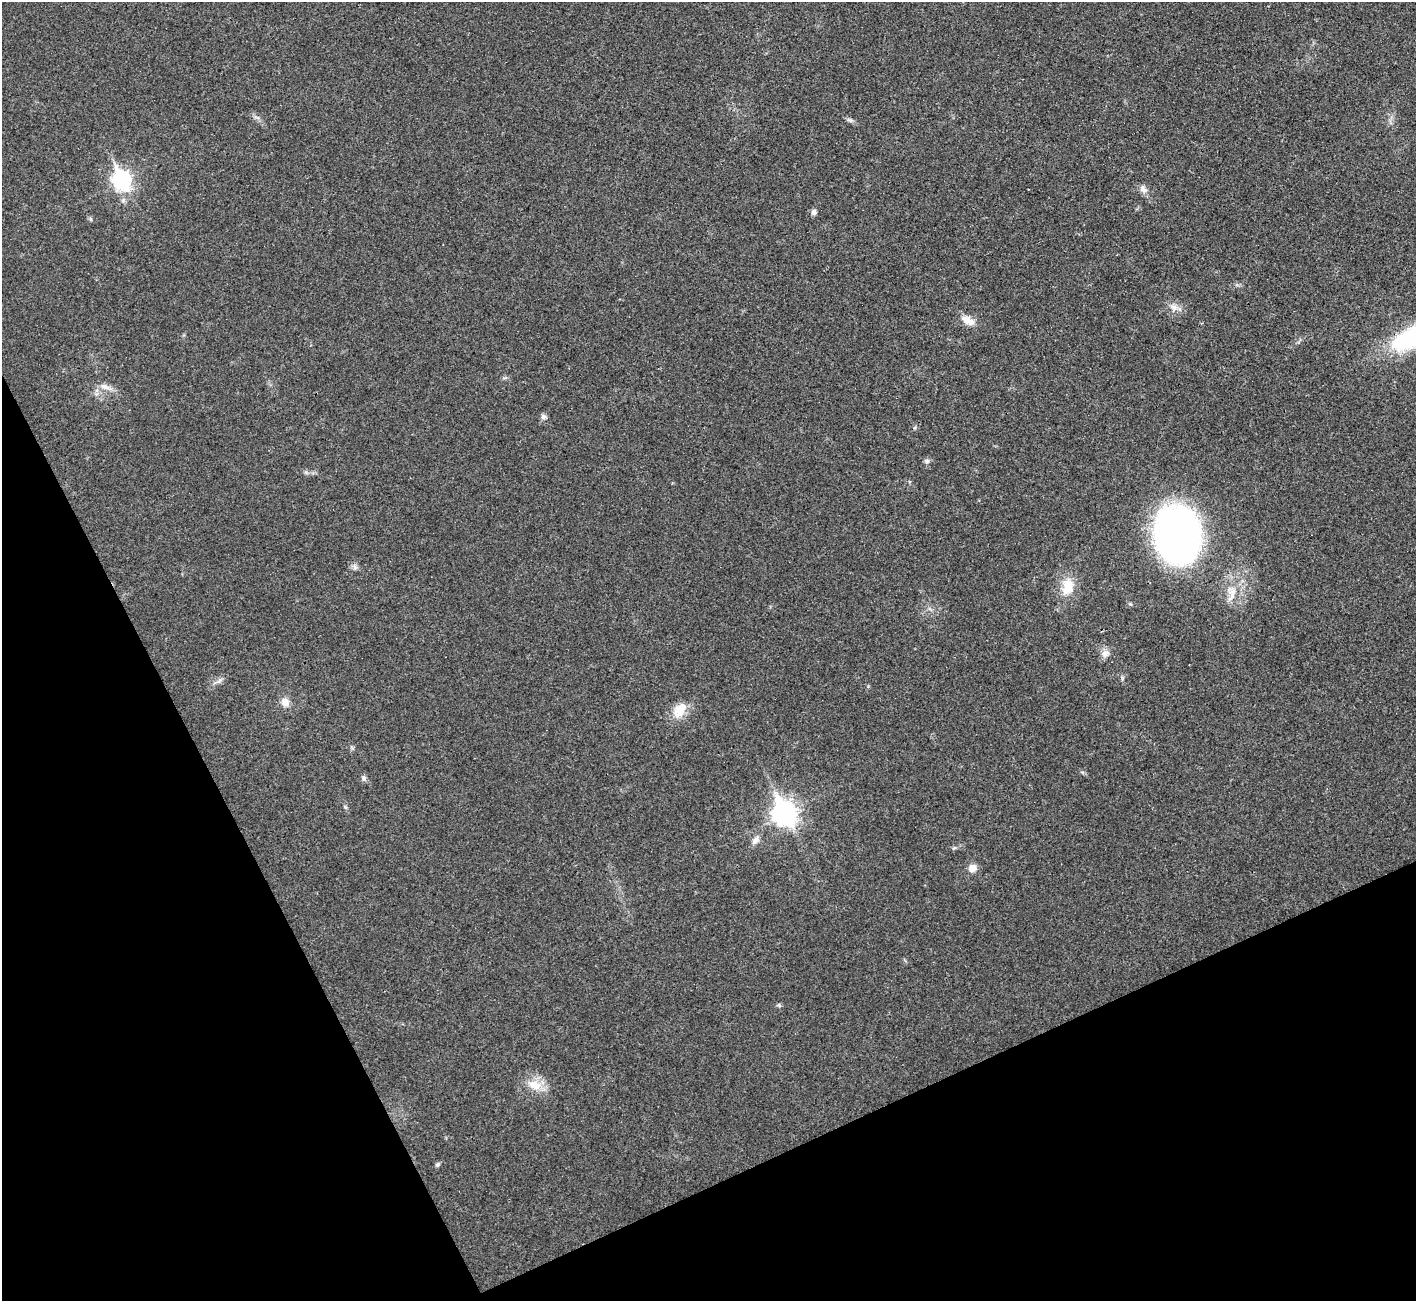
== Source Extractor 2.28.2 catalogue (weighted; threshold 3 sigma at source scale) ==
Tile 14 of 4 x 4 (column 2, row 4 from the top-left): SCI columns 1455-2868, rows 194-1492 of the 5742 x 5715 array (HDU 1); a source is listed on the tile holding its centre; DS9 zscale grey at full resolution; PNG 1418 x 1303 px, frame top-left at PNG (2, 2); no overlay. Shown black and unused: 24% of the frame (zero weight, under 3 of 4 exposures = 2% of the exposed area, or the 3 px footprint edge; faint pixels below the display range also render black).
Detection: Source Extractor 2.28.2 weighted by HDU 2 'WHT'; one run over the whole footprint, this tile lists its part. Background 0.0213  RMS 0.0044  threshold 0.0197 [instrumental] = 3 sigma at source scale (4.5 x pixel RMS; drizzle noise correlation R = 1.50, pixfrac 1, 0.05/0.05 arcsec/px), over >= 5 px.
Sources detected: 28; all 28 listed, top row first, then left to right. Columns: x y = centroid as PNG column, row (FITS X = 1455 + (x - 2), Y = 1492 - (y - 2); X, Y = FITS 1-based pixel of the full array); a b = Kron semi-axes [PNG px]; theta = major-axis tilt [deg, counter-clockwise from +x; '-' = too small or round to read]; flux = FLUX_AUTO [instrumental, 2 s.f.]
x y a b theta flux
850 120 10 4 -13 1
122 180 9 7 -66 150
1143 189 11 8 -24 2.3
814 212 7 6 - 1.4
91 219 6 4 -71 0.6
1174 307 11 7 -19 2.6
968 320 20 9 -28 4.4
1202 323 4 2 - 0.34
105 387 15 7 -18 3.1
543 417 8 6 -25 1.4
927 461 7 5 -12 1
1177 535 39 32 -71 280
355 567 8 6 -69 1.3
1067 587 23 15 80 8.6
1232 594 22 10 74 5.8
1105 653 12 10 25 2.6
219 681 7 4 19 1.1
285 702 11 9 -61 3.3
680 710 22 14 58 7.6
364 778 7 6 - 1.1
345 807 6 4 -71 0.66
784 814 11 8 -65 300
756 840 12 7 53 2.5
954 848 6 4 32 0.61
973 868 10 9 - 3
779 1005 6 4 -45 0.64
535 1085 20 13 -18 7.6
437 1164 7 5 51 0.83
Overlapping masked pixels (flux is a lower limit): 1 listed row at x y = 1177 535